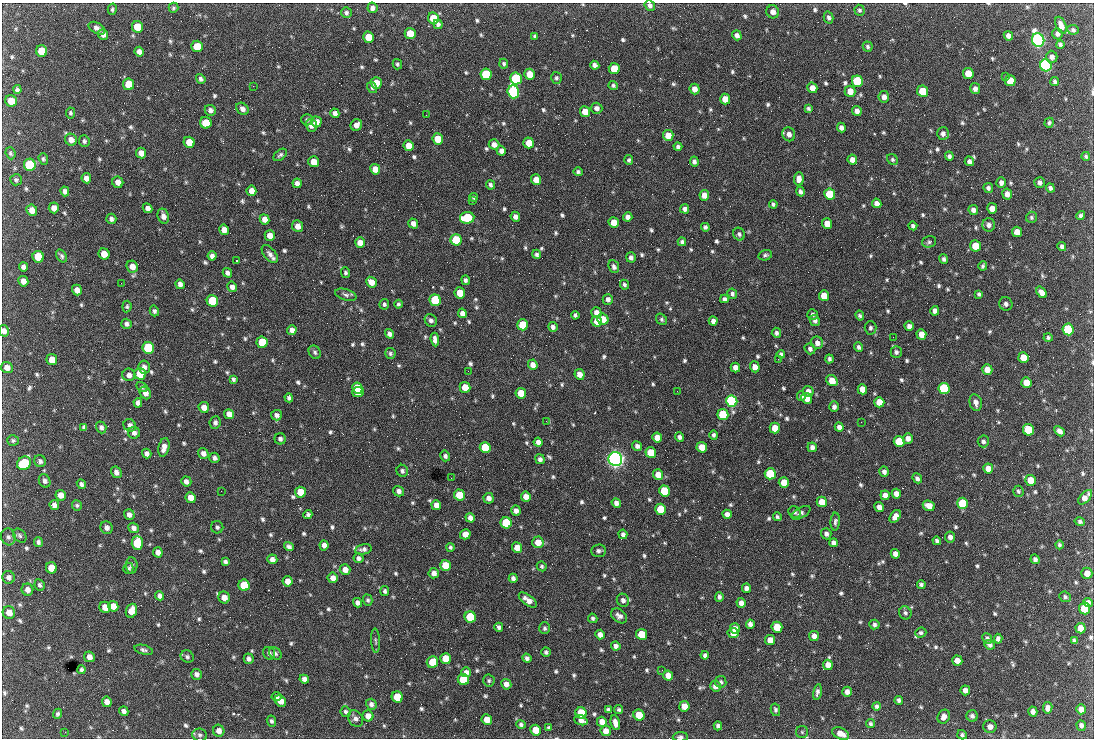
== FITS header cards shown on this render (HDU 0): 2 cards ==
NAXIS1  =                 1092 /fastest changing axis
NAXIS2  =                  736 /next to fastest changing axis

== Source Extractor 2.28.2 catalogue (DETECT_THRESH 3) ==
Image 1092 x 736 px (HDU 0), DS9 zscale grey, 1 PNG px = 1 image px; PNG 1096 x 740 px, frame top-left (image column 1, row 736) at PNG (2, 3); each listed source drawn as its Kron ellipse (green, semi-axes under 4 px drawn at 4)
Background 1640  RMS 38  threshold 113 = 3 sigma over >= 5 px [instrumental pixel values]
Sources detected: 845; of the 845, the 500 brightest by FLUX_AUTO listed and drawn (345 fainter detections omitted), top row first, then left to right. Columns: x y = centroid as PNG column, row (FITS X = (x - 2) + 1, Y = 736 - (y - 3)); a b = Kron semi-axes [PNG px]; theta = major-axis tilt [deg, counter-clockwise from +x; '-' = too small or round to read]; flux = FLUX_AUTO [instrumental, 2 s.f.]
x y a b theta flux
650 5 6 5 - 9.3e+03
173 8 5 5 - 4.8e+03
372 8 5 5 - 1.0e+04
112 9 6 4 76 5.3e+03
859 10 5 5 - 5.1e+03
773 12 7 6 - 1.4e+04
346 13 5 5 - 5.8e+03
829 17 6 5 - 7.0e+03
433 18 6 5 - 8.2e+04
438 24 5 4 - 6.8e+03
1061 25 9 5 -67 1.6e+04
138 27 6 5 - 7.5e+04
97 28 9 5 -29 1.1e+04
1073 30 6 5 - 5.6e+03
410 33 5 5 - 5.3e+04
103 34 5 5 - 1.1e+04
1057 34 6 5 - 8.7e+03
737 35 5 4 - 1.1e+04
535 36 4 3 - 5.0e+03
1008 36 5 4 - 1.3e+04
369 37 5 5 - 5.7e+04
1038 40 7 6 - 1.2e+06
1060 45 4 3 - 5.3e+03
197 46 6 5 - 4.9e+04
868 47 5 5 - 5.6e+03
42 51 6 5 - 7.5e+04
139 52 5 4 - 1.1e+04
1052 57 6 5 - 1.1e+04
397 64 5 5 - 4.8e+03
504 64 5 4 - 4.9e+03
595 65 5 4 - 1.0e+04
1046 65 6 5 - 8.1e+05
614 69 5 5 - 5.9e+04
486 74 6 5 - 1.6e+05
530 74 5 5 - 3.9e+04
968 74 5 5 - 5.7e+04
1005 76 3 2 - 6.1e+03
516 78 6 5 - 2.8e+05
556 78 6 5 - 4.9e+03
201 79 5 4 - 6.9e+03
857 81 6 5 - 2.0e+05
1010 81 5 5 - 6.0e+04
1055 82 4 3 - 6.1e+03
376 83 6 5 - 4.6e+04
129 84 6 5 - 7.7e+04
613 85 4 4 - 4.8e+03
253 86 2 2 - 1.9e+04
372 88 5 5 - 5.1e+03
812 88 5 5 - 2.0e+04
695 89 5 5 - 1.7e+04
975 89 5 5 - 1.1e+04
17 90 4 4 - 7.1e+03
850 91 5 5 - 2.7e+04
923 91 6 5 - 9.3e+04
513 92 6 5 - 5.8e+05
884 97 6 5 - 1.2e+04
725 99 5 5 - 3.2e+04
11 101 6 5 - 3.9e+04
596 108 6 5 - 1.0e+04
808 108 4 4 - 5.3e+03
242 109 7 5 -42 1.1e+04
210 110 6 5 - 8.7e+03
857 111 5 4 - 1.0e+04
585 112 5 5 - 4.2e+04
70 113 5 4 - 4.8e+03
335 113 5 4 - 1.1e+04
426 115 2 2 - 6.3e+03
307 120 6 5 - 5.3e+03
316 122 5 5 - 2.0e+04
206 123 6 5 - 6.5e+04
1049 123 5 4 - 5.3e+03
311 125 6 5 - 1.5e+04
356 125 6 5 - 1.4e+04
841 128 5 4 - 8.8e+03
789 134 7 6 - 1.2e+04
943 134 6 6 - 1.0e+04
668 135 5 5 - 3.1e+04
438 139 5 5 - 5.1e+04
71 140 6 5 - 1.6e+04
84 141 6 5 - 6.0e+03
189 142 6 5 - 4.0e+04
529 143 5 5 - 3.6e+04
494 144 5 5 - 1.2e+04
409 146 5 5 - 2.7e+04
678 147 4 3 - 6.5e+03
501 151 5 4 - 1.2e+04
10 153 6 4 -68 4.9e+03
141 153 5 5 - 2.2e+04
280 155 8 5 38 6.1e+03
949 156 4 4 - 7.1e+03
1086 156 4 4 - 4.8e+03
43 159 6 4 -71 5.2e+03
893 159 6 5 - 5.0e+03
629 160 5 4 - 5.2e+03
852 160 5 4 - 1.7e+04
694 161 5 4 - 7.5e+03
969 161 5 4 - 8.8e+03
314 162 5 5 - 2.8e+04
30 165 6 6 - 2.7e+05
375 169 5 5 - 2.3e+04
578 172 4 4 - 5.3e+03
86 178 5 5 - 1.6e+04
799 179 6 5 - 1.6e+04
16 180 6 5 - 4.9e+03
536 180 5 5 - 2.9e+04
118 182 6 5 - 1.8e+04
1039 182 5 5 - 7.9e+03
297 183 5 4 - 1.3e+04
1001 183 5 5 - 1.0e+04
490 185 5 3 - 6.3e+03
988 188 5 5 - 7.2e+03
1050 188 4 4 - 7.2e+03
65 191 5 4 - 1.1e+04
251 191 5 5 - 2.1e+04
800 192 5 4 - 7.4e+03
830 194 5 5 - 1.5e+05
1007 194 5 5 - 1.4e+04
704 195 5 5 - 1.8e+04
474 197 4 3 - 5.1e+03
472 201 3 2 - 6.3e+03
877 203 5 4 - 1.4e+04
773 204 4 3 - 5.4e+03
54 208 5 5 - 1.9e+04
148 208 5 4 - 1.1e+04
992 208 5 5 - 2.4e+04
685 209 5 4 - 7.9e+03
32 210 6 5 - 2.1e+04
973 210 5 4 - 1.1e+04
163 216 7 5 -72 1.4e+04
1081 216 4 4 - 6.5e+03
515 217 5 4 - 1.0e+04
628 217 4 4 - 1.1e+04
1031 217 6 5 - 5.0e+03
467 218 7 6 - 1.6e+05
111 219 5 5 - 8.0e+03
265 219 5 4 - 1.9e+04
614 222 5 5 - 3.3e+04
413 223 5 4 - 1.2e+04
827 224 5 5 - 3.2e+04
989 225 6 6 - 9.7e+03
298 226 6 5 - 1.9e+04
913 226 4 4 - 6.4e+03
705 227 4 4 - 6.1e+03
224 230 5 5 - 1.7e+04
1017 232 5 5 - 2.6e+04
739 234 6 5 - 6.7e+03
270 236 5 5 - 2.2e+04
456 240 6 5 - 1.5e+05
682 242 4 4 - 6.1e+03
929 242 7 5 15 5.7e+03
360 243 5 5 - 2.5e+04
975 246 5 5 - 5.6e+04
1062 247 4 4 - 7.4e+03
104 254 5 5 - 3.3e+04
270 254 10 6 -52 1.2e+04
537 254 4 4 - 6.3e+03
765 255 7 5 15 6.0e+03
61 256 7 5 -57 6.4e+03
212 256 5 4 - 9.7e+03
38 257 6 5 - 1.0e+05
631 257 5 5 - 7.8e+03
944 259 5 4 - 6.5e+03
236 261 3 2 - 1.2e+05
132 266 6 5 - 1.9e+04
983 266 5 4 - 5.4e+03
23 267 5 4 - 9.2e+03
614 267 6 5 - 8.4e+03
227 273 5 4 - 9.4e+03
345 273 5 4 - 5.5e+03
465 280 5 4 - 6.3e+03
23 281 5 5 - 1.7e+04
371 282 6 5 - 2.2e+04
121 283 2 2 - 8.8e+03
180 284 5 4 - 9.8e+03
624 285 5 4 - 6.0e+03
232 287 5 4 - 1.2e+04
77 290 5 5 - 1.6e+04
1041 292 6 4 -53 1.6e+04
460 293 5 5 - 5.6e+04
732 294 5 5 - 6.6e+03
979 294 4 4 - 4.8e+03
346 295 11 5 -17 7.9e+03
824 296 5 5 - 4.1e+04
608 299 5 5 - 9.4e+03
724 299 4 4 - 7.5e+03
435 300 6 5 - 2.6e+05
212 301 6 5 - 2.1e+05
384 304 5 4 - 5.8e+03
398 304 4 4 - 5.0e+03
1006 304 7 6 - 8.0e+03
127 306 6 4 83 4.8e+03
154 311 5 4 - 5.6e+03
935 311 5 4 - 9.9e+03
596 312 5 5 - 1.7e+04
462 313 5 4 - 1.2e+04
812 314 5 5 - 6.1e+03
575 315 4 4 - 6.0e+03
860 316 5 4 - 5.4e+03
603 319 6 5 - 2.8e+04
661 319 6 5 - 5.4e+03
431 320 7 5 -53 8.2e+03
597 321 5 5 - 2.6e+04
713 321 4 4 - 9.5e+03
815 321 6 5 - 7.2e+03
127 324 5 5 - 7.5e+03
523 325 5 5 - 8.4e+04
909 326 5 4 - 1.1e+04
553 327 5 4 - 8.6e+03
870 328 7 6 - 5.7e+03
1068 329 6 5 - 2.6e+05
292 330 5 4 - 1.2e+04
4 331 6 5 - 1.2e+04
776 333 5 4 - 6.8e+03
389 334 5 4 - 9.4e+03
921 334 5 5 - 2.7e+04
893 337 2 2 - 1.4e+04
1048 337 4 4 - 5.2e+03
435 339 7 4 -84 1.2e+04
262 342 6 5 - 8.9e+04
817 343 6 6 - 1.2e+04
859 347 4 4 - 6.7e+03
148 348 6 5 - 3.1e+05
810 349 5 5 - 7.7e+03
315 352 7 5 -60 6.1e+03
896 352 5 5 - 7.0e+03
390 353 5 5 - 4.8e+03
781 354 4 4 - 5.6e+03
1023 357 5 5 - 3.5e+04
778 359 2 2 - 8.7e+03
829 359 4 3 - 6.2e+03
52 360 5 5 - 2.7e+04
533 365 5 4 - 1.7e+04
7 367 6 5 - 1.5e+04
144 367 6 5 - 9.3e+03
755 367 5 5 - 1.7e+04
735 368 5 5 - 1.7e+04
987 369 5 5 - 2.4e+04
468 371 2 2 - 5.9e+03
140 374 6 5 - 1.1e+05
579 374 5 5 - 1.9e+04
129 375 6 6 - 1.1e+04
233 379 4 3 - 5.4e+03
832 381 6 5 - 3.5e+04
1026 383 5 5 - 3.5e+04
142 387 6 5 - 4.8e+03
465 387 5 5 - 3.9e+04
357 388 5 5 - 7.8e+04
862 389 5 4 - 2.4e+04
944 389 6 5 - 2.7e+05
677 391 2 2 - 5.9e+03
808 391 5 5 - 1.4e+04
358 392 6 5 - 7.6e+04
145 393 6 5 - 1.5e+04
521 393 5 5 - 4.6e+04
801 396 5 4 - 6.0e+03
289 398 4 4 - 6.8e+03
807 398 5 5 - 2.7e+04
732 401 6 5 - 6.8e+05
879 402 5 5 - 3.3e+04
976 402 9 6 -78 1.3e+04
138 403 5 4 - 9.3e+03
204 407 5 5 - 1.8e+04
834 407 5 5 - 8.4e+03
229 414 5 5 - 2.0e+04
723 414 5 5 - 1.7e+05
276 415 5 5 - 8.7e+03
546 421 2 2 - 7.0e+03
861 422 2 2 - 5.7e+03
215 423 6 5 - 7.7e+03
130 425 6 6 - 9.9e+03
84 427 4 4 - 6.2e+03
101 427 6 5 - 7.8e+03
839 427 5 4 - 1.1e+04
775 428 5 5 - 3.8e+04
1028 430 6 5 - 9.9e+04
1059 431 6 4 -48 1.2e+04
134 433 6 6 - 9.6e+03
714 435 5 4 - 6.1e+03
657 437 5 5 - 2.3e+04
680 437 5 4 - 7.9e+03
908 438 5 5 - 1.3e+04
280 439 5 5 - 7.8e+03
13 440 6 5 - 5.3e+03
899 441 5 5 - 9.6e+04
983 441 6 5 - 7.3e+03
538 442 4 4 - 1.0e+04
637 446 5 4 - 9.4e+03
164 447 9 5 77 1.8e+04
485 447 5 5 - 1.3e+05
702 447 5 5 - 3.4e+04
812 447 5 5 - 9.8e+03
147 453 5 4 - 1.0e+04
203 453 5 5 - 1.2e+04
651 453 5 5 - 1.1e+05
445 456 5 5 - 7.8e+03
214 458 5 5 - 8.2e+03
540 459 5 4 - 8.8e+03
615 459 7 7 - 1.7e+06
40 461 6 5 - 7.3e+03
24 463 7 6 - 2.0e+05
988 468 5 5 - 2.1e+04
402 471 6 5 - 6.6e+03
116 472 6 5 - 1.0e+04
884 472 5 5 - 9.5e+03
770 474 5 5 - 1.6e+05
658 475 5 5 - 2.9e+04
451 478 2 2 - 5.1e+03
917 478 5 4 - 6.9e+03
1031 480 5 5 - 4.4e+04
45 481 7 5 -62 7.4e+03
186 481 5 5 - 1.0e+04
784 482 5 5 - 3.7e+04
81 484 5 4 - 7.8e+03
221 491 2 2 - 6.9e+03
399 491 5 5 - 1.0e+04
664 491 5 5 - 1.2e+05
1018 491 5 5 - 5.1e+03
300 492 5 5 - 4.4e+04
896 494 5 4 - 1.6e+04
61 495 5 5 - 2.1e+04
459 495 5 5 - 6.0e+04
885 495 5 4 - 1.3e+04
526 497 5 5 - 2.0e+04
1085 497 9 4 47 2.1e+04
191 498 5 5 - 2.6e+04
489 498 5 5 - 1.3e+04
822 502 5 5 - 3.1e+04
616 503 5 4 - 1.1e+04
963 503 5 5 - 1.6e+05
54 505 5 4 - 1.2e+04
77 505 5 5 - 4.9e+03
436 505 5 5 - 1.8e+04
929 506 6 5 - 2.5e+04
879 507 5 4 - 1.4e+04
661 509 5 5 - 9.3e+04
516 511 5 4 - 1.1e+04
794 512 6 5 - 5.9e+03
801 513 10 5 30 7.3e+03
727 514 5 4 - 1.1e+04
129 515 5 5 - 1.1e+04
308 515 4 4 - 6.6e+03
895 516 7 4 54 1.8e+04
777 517 4 3 - 5.0e+03
470 518 5 4 - 1.2e+04
835 522 9 4 87 6.0e+03
1080 522 5 4 - 5.8e+03
506 523 5 5 - 1.8e+05
217 527 6 6 - 6.0e+03
107 528 6 6 - 1.1e+04
133 528 5 5 - 1.0e+04
465 534 5 5 - 1.8e+04
623 534 5 4 - 7.4e+03
826 534 5 5 - 8.3e+03
20 536 8 5 -47 6.6e+03
8 537 8 7 - 8.3e+03
950 537 5 5 - 1.1e+04
937 541 4 4 - 7.0e+03
38 542 5 4 - 6.7e+03
538 542 6 5 - 3.2e+04
137 543 7 5 -88 1.7e+05
833 543 4 4 - 9.5e+03
324 545 5 4 - 1.2e+04
1059 545 4 3 - 5.0e+03
289 547 5 4 - 8.1e+03
450 547 4 3 - 4.9e+03
517 548 5 5 - 3.1e+04
363 549 8 5 10 8.7e+03
598 551 7 6 - 7.9e+03
158 552 5 4 - 1.5e+04
895 554 5 4 - 1.3e+04
359 558 5 4 - 7.8e+03
272 559 5 5 - 1.2e+04
1035 559 5 4 - 7.2e+03
225 562 4 4 - 6.3e+03
131 565 8 6 -85 7.3e+03
445 565 5 5 - 4.9e+04
542 566 5 4 - 4.7e+03
51 568 6 5 - 4.5e+04
128 568 5 5 - 5.1e+03
345 570 5 5 - 2.0e+04
434 573 5 5 - 1.2e+04
1087 573 5 5 - 1.9e+04
9 577 6 6 - 9.5e+03
333 578 5 5 - 1.6e+04
513 578 4 4 - 9.0e+03
288 581 5 5 - 1.8e+04
40 585 6 5 - 6.3e+03
244 585 6 5 - 8.8e+04
921 585 4 4 - 6.9e+03
746 588 4 4 - 9.5e+03
27 590 6 6 - 1.3e+04
385 591 5 4 - 6.0e+03
160 596 5 4 - 9.6e+03
719 597 5 4 - 7.4e+03
1065 597 6 5 - 5.8e+03
224 598 6 5 - 2.4e+04
368 600 5 4 - 5.1e+03
528 600 11 5 -37 1.8e+04
623 600 7 6 - 9.9e+03
357 603 5 4 - 1.0e+04
741 603 5 4 - 1.3e+04
1088 603 5 4 - 1.1e+04
113 606 5 5 - 2.6e+04
105 607 5 5 - 2.9e+04
1085 608 6 5 - 1.2e+05
131 611 7 5 70 3.0e+04
9 612 6 6 - 2.3e+04
905 613 7 6 - 6.6e+03
619 616 9 6 -39 1.1e+04
470 617 6 5 - 1.2e+05
593 618 5 4 - 5.2e+03
750 624 5 4 - 9.8e+03
874 625 5 5 - 6.1e+03
499 627 4 4 - 7.5e+03
777 627 5 5 - 6.5e+04
545 628 6 5 - 5.3e+03
735 628 5 5 - 1.9e+04
1081 628 5 5 - 2.5e+04
733 633 5 5 - 2.2e+04
921 633 6 5 - 4.9e+03
600 634 5 4 - 1.4e+04
641 634 5 5 - 7.8e+04
814 636 5 5 - 1.1e+04
987 639 6 4 -66 6.9e+03
998 639 5 4 - 8.4e+03
770 640 5 5 - 2.4e+04
1074 640 4 4 - 5.5e+03
375 641 12 4 -86 6.3e+03
990 645 6 4 -25 7.1e+03
616 646 5 4 - 9.3e+03
144 650 9 4 -15 7.2e+03
546 652 4 4 - 5.9e+03
269 653 6 6 - 6.6e+03
275 654 7 5 -46 5.9e+03
705 655 4 4 - 6.6e+03
89 657 5 5 - 1.4e+04
187 657 7 6 - 6.1e+03
527 658 5 4 - 7.3e+03
249 659 5 5 - 8.7e+03
446 659 5 5 - 6.0e+04
957 661 5 5 - 2.0e+04
432 662 6 5 - 5.5e+04
828 665 5 5 - 1.9e+04
81 670 4 3 - 5.5e+03
662 670 2 2 - 6.2e+03
466 672 5 5 - 9.5e+03
196 674 5 5 - 9.6e+03
668 675 5 5 - 1.9e+04
304 679 5 4 - 1.0e+04
463 679 6 5 - 9.9e+04
489 680 6 5 - 5.2e+03
721 682 6 5 - 6.0e+03
506 684 5 5 - 1.3e+04
715 686 5 5 - 1.3e+04
965 690 5 4 - 1.3e+04
817 692 8 4 78 8.0e+03
847 692 5 4 - 1.2e+04
277 697 5 4 - 5.0e+03
397 697 6 5 - 8.6e+04
899 700 4 4 - 6.9e+03
280 701 6 5 - 2.2e+04
107 702 5 4 - 1.6e+04
371 704 5 5 - 9.3e+03
684 706 5 5 - 2.5e+04
877 706 4 4 - 6.2e+03
1048 708 6 4 79 1.1e+04
608 709 4 3 - 5.0e+03
619 709 5 4 - 5.1e+03
1081 709 5 5 - 1.5e+04
775 710 6 4 -78 5.9e+03
124 711 5 4 - 1.0e+04
1033 711 5 4 - 1.0e+04
346 712 5 5 - 5.6e+03
581 713 6 5 - 1.1e+05
58 714 5 4 - 5.5e+03
639 715 5 5 - 6.0e+04
368 716 5 5 - 1.9e+04
972 716 6 5 - 7.2e+03
944 717 7 6 - 1.3e+04
355 718 9 7 -54 1.1e+04
487 720 5 5 - 3.1e+04
581 720 7 5 -20 1.3e+04
271 721 5 4 - 6.1e+03
602 722 5 5 - 2.1e+04
615 723 7 4 -77 1.5e+04
521 724 5 4 - 6.0e+03
870 724 4 4 - 5.3e+03
1081 725 5 4 - 8.1e+03
718 726 4 4 - 7.3e+03
990 727 6 6 - 1.4e+04
549 728 4 4 - 5.3e+03
536 730 5 5 - 4.3e+04
219 731 6 5 - 1.5e+04
606 731 5 5 - 2.2e+04
65 732 2 2 - 9.9e+03
802 732 6 6 - 4.9e+03
841 734 9 5 -25 2.4e+04
200 735 7 6 - 6.6e+03
962 735 5 4 - 5.7e+03
680 737 7 4 2 6.2e+03
At the frame edge (FLAGS 8, measured only in part): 3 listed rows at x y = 650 5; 4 331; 680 737
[345 fainter detections neither listed nor drawn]